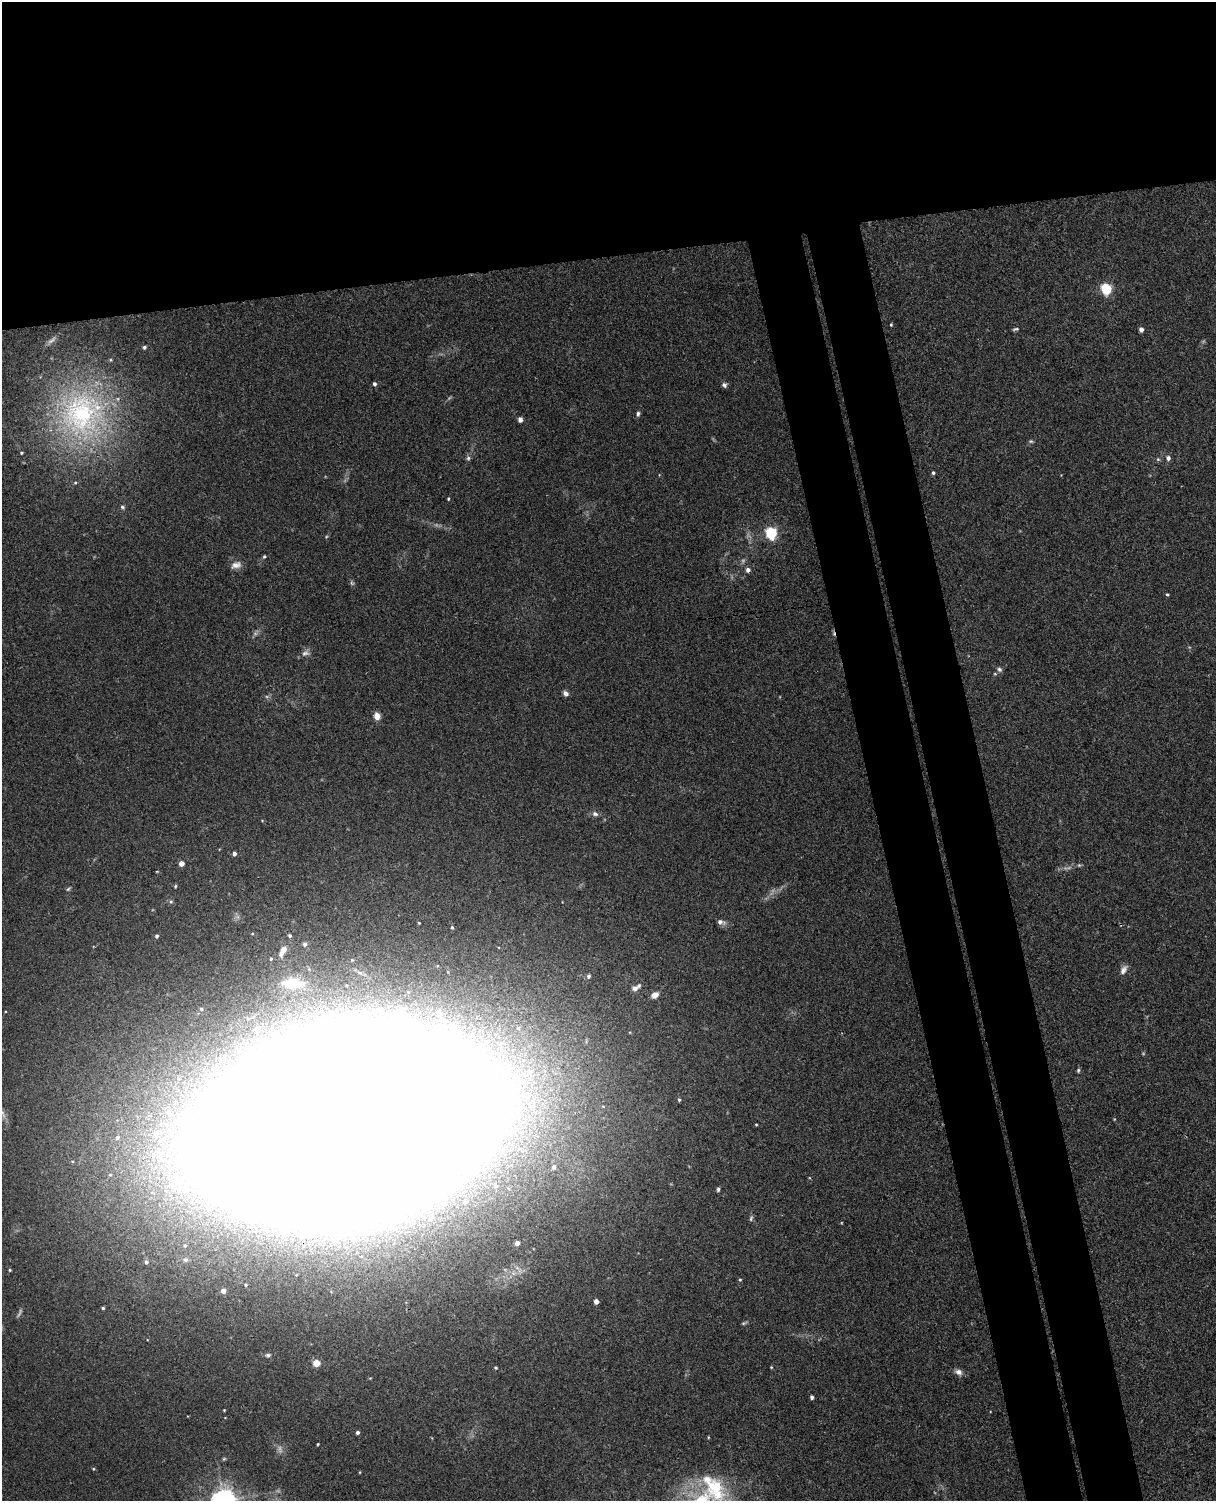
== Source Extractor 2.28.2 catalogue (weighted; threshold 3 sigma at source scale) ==
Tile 2 of 4 x 3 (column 2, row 1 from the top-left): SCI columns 1271-2484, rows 3148-4646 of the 4968 x 4909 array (HDU 1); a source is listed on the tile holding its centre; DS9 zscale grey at full resolution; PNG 1218 x 1503 px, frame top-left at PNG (2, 2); no overlay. Shown black and unused: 25% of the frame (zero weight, under 3 of 4 exposures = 5% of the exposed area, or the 3 px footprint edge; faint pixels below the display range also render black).
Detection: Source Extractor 2.28.2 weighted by HDU 2 'WHT'; one run over the whole footprint, this tile lists its part. Background 0.0395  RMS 0.0042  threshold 0.0188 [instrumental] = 3 sigma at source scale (4.5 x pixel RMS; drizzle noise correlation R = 1.50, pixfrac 1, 0.05/0.05 arcsec/px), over >= 5 px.
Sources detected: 104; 10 too faint to see at this stretch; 1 inside a brighter object's white glare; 1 cosmic-ray / hot-pixel residue — not listed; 2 inside a brighter listed object's ellipse — not listed separately; the other 90 listed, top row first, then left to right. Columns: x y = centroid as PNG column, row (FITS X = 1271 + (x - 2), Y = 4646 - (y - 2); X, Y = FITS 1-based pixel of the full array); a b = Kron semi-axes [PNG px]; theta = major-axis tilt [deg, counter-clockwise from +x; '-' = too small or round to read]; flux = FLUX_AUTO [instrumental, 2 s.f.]
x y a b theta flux
1106 289 5 5 - 47
891 325 4 3 - 0.43
1016 329 8 4 10 0.78
1141 329 4 4 - 2.2
51 340 15 5 38 1.4
144 347 4 4 - 0.81
374 384 4 4 - 1.1
724 385 6 6 - 1.2
82 414 68 64 -72 100
638 414 6 5 - 1
520 419 6 5 - 1.5
1031 441 6 5 - 0.65
21 453 4 4 - 0.57
468 458 8 5 89 1
1168 458 6 6 - 1.4
1158 459 5 5 - 0.7
933 473 4 4 - 0.88
75 482 5 3 - 0.51
448 499 4 3 - 0.43
122 507 6 5 - 0.77
771 533 6 5 - 64
264 556 6 4 49 0.65
236 565 13 8 14 3.1
748 570 5 5 - 1.8
1167 594 4 3 - 0.61
305 653 12 8 18 2
999 669 8 6 -33 1
995 674 5 3 - 0.49
566 693 7 6 - 1.6
377 716 9 7 -76 2.7
595 814 8 6 -13 1.5
234 853 4 4 - 1.7
181 863 4 4 - 4.4
175 886 4 4 - 0.43
68 889 6 5 - 0.71
171 902 6 5 - 0.7
720 922 10 6 -11 2.1
419 923 4 3 - 0.36
452 927 5 3 - 0.59
157 936 4 4 - 0.96
289 936 3 3 - 0.68
305 944 5 4 - 1.1
283 951 16 7 63 2.9
271 959 5 4 - 0.54
352 960 5 5 - 0.84
1123 970 13 7 58 2.3
360 973 17 7 -27 3.9
588 976 6 6 - 1.2
293 983 30 16 -4 19
346 985 8 7 - 1.7
635 988 7 6 - 2.1
655 995 7 5 28 3.6
201 1009 5 5 - 0.68
256 1029 4 4 - 1.8
1078 1070 6 4 86 0.66
529 1072 12 9 52 4.1
178 1078 8 7 - 2.1
679 1100 4 3 - 0.59
168 1112 10 9 - 4.3
345 1124 170 86 12 10000
756 1125 3 3 - 0.37
156 1134 10 9 - 4.5
117 1137 7 6 - 1.4
554 1167 6 5 - 1.1
495 1186 5 4 - 0.68
718 1189 5 4 - 0.78
751 1218 8 4 72 0.74
517 1243 4 4 - 2.2
185 1245 5 4 - 0.65
146 1262 5 5 - 1.1
10 1270 4 3 - 0.46
740 1280 4 4 - 0.52
246 1285 4 3 - 0.49
223 1291 4 4 - 2.4
596 1301 4 4 - 2.7
103 1308 4 3 - 0.62
744 1323 8 4 23 0.67
268 1355 9 6 9 1.1
316 1363 5 4 - 9.8
771 1367 4 3 - 0.36
496 1368 4 4 - 0.49
958 1372 9 7 -26 2.2
370 1378 4 4 - 0.37
812 1397 4 3 - 1
357 1432 4 4 - 1.1
318 1444 3 2 - 0.35
224 1459 5 4 - 0.5
360 1472 4 3 - 0.33
714 1488 70 31 -78 40
223 1500 7 7 - 420
Overlapping masked pixels (flux is a lower limit): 1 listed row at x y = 345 1124
Isophote crosses this tile's border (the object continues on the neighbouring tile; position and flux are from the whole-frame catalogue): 2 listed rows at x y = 714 1488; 223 1500